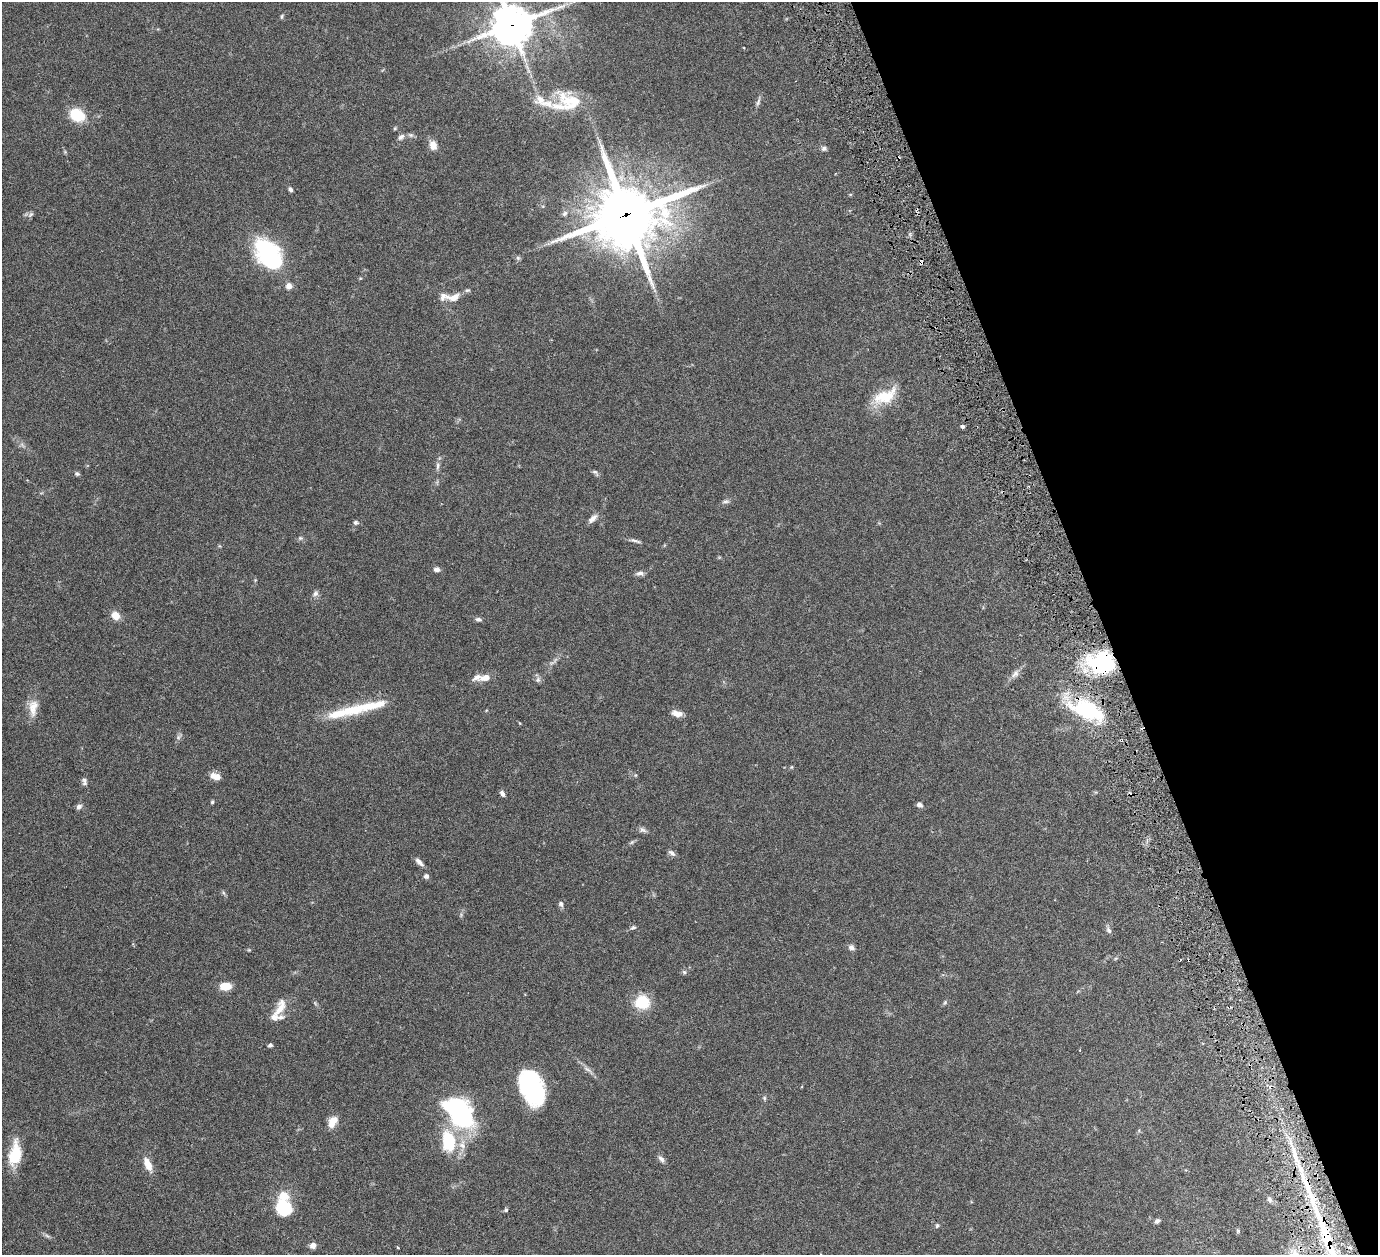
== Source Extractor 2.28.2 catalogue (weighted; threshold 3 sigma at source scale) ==
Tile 12 of 4 x 4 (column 4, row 3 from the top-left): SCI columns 4192-5567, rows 1571-2823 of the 5682 x 5542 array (HDU 1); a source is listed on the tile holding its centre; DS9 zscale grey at full resolution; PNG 1380 x 1257 px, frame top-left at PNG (2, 2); no overlay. Shown black and unused: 20% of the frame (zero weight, under 3 of 6 exposures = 5% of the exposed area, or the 3 px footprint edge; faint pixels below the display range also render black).
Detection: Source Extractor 2.28.2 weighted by HDU 2 'WHT'; one run over the whole footprint, this tile lists its part. Background 0.0539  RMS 0.0027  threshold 0.0112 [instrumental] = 3 sigma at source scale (4.09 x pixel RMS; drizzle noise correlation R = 1.36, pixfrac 0.8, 0.05/0.05 arcsec/px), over >= 5 px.
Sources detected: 105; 1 too faint to see at this stretch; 2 inside a brighter object's white glare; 3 cosmic-ray / hot-pixel residue — not listed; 12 inside a brighter listed object's ellipse — not listed separately; the other 87 listed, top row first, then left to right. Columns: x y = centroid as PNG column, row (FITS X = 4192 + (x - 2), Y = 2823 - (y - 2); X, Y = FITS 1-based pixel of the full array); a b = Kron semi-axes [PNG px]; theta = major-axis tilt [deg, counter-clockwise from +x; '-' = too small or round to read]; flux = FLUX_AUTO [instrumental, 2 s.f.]
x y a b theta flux
282 17 7 3 89 0.33
512 25 14 13 - 680
571 102 35 21 -23 8.3
758 102 12 5 72 0.74
77 115 15 11 -27 7.5
395 128 5 4 - 0.29
411 135 8 6 -15 0.6
401 137 9 6 38 0.93
433 145 11 8 -72 2.1
824 148 7 6 - 0.64
290 189 6 4 -57 0.56
565 213 8 6 46 0.72
31 214 8 5 44 0.58
626 214 24 21 18 1600
268 254 39 25 -51 24
518 258 6 6 - 0.47
467 290 7 4 -4 0.42
454 298 16 9 11 2.6
885 396 33 16 26 7.5
963 426 4 4 - 0.74
438 466 10 5 86 0.8
595 472 10 5 -40 0.59
77 474 7 5 -23 0.49
725 502 10 4 5 0.59
593 518 13 7 44 1.3
356 522 7 6 - 0.56
300 538 6 6 - 0.48
635 541 16 4 -16 0.79
437 569 7 6 - 0.88
640 573 11 5 2 0.89
255 580 4 4 - 0.22
315 593 9 7 72 0.81
115 616 11 9 -33 2.3
478 619 7 5 -12 0.68
1101 663 30 24 -11 23
1015 674 13 7 47 1.3
485 678 17 8 12 2.3
538 680 8 6 46 0.71
33 708 24 12 85 3.4
1086 710 30 18 -16 22
341 713 47 12 15 8.6
677 713 13 7 -13 1.7
178 737 6 6 - 0.59
792 767 5 4 - 0.24
216 777 11 7 -22 2.3
84 781 11 6 -80 0.77
502 793 8 5 -63 0.76
212 802 5 4 - 0.38
919 805 7 5 -41 0.91
79 807 8 6 41 0.8
643 830 10 7 -24 0.78
632 842 6 5 - 0.4
672 853 10 5 -35 0.77
419 862 13 5 -44 1.1
426 876 6 6 - 0.61
224 893 6 4 -70 0.39
561 904 7 6 - 0.66
633 928 8 5 28 0.52
1109 930 10 5 -58 0.68
851 947 8 6 -33 0.92
249 950 5 4 - 0.25
684 972 6 6 - 0.46
225 986 10 6 3 5.3
642 1002 13 12 - 8.8
945 1002 6 4 48 0.37
280 1009 27 11 65 3.9
270 1045 4 4 - 0.65
588 1069 14 5 -33 1.1
532 1088 32 19 -68 30
764 1098 5 5 - 0.38
460 1114 25 19 -64 44
333 1122 14 9 62 2.7
448 1141 23 14 -83 12
15 1154 27 13 81 7.9
661 1159 10 6 -43 0.85
148 1164 20 8 -66 2.8
1306 1183 53 9 -68 11
1269 1200 7 5 -49 0.57
284 1208 16 13 -64 12
506 1210 5 5 - 0.38
1157 1221 7 5 33 0.66
937 1225 6 5 - 0.43
1238 1231 5 4 - 0.31
47 1236 9 3 -44 0.48
1326 1236 45 11 -72 15
313 1245 7 6 - 1.4
398 1247 3 2 - 0.27
Overlapping masked pixels (flux is a lower limit): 6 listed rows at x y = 512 25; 626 214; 1101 663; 1086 710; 1306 1183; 1326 1236
Isophote crosses this tile's border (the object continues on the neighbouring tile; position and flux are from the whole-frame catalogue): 1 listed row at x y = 512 25